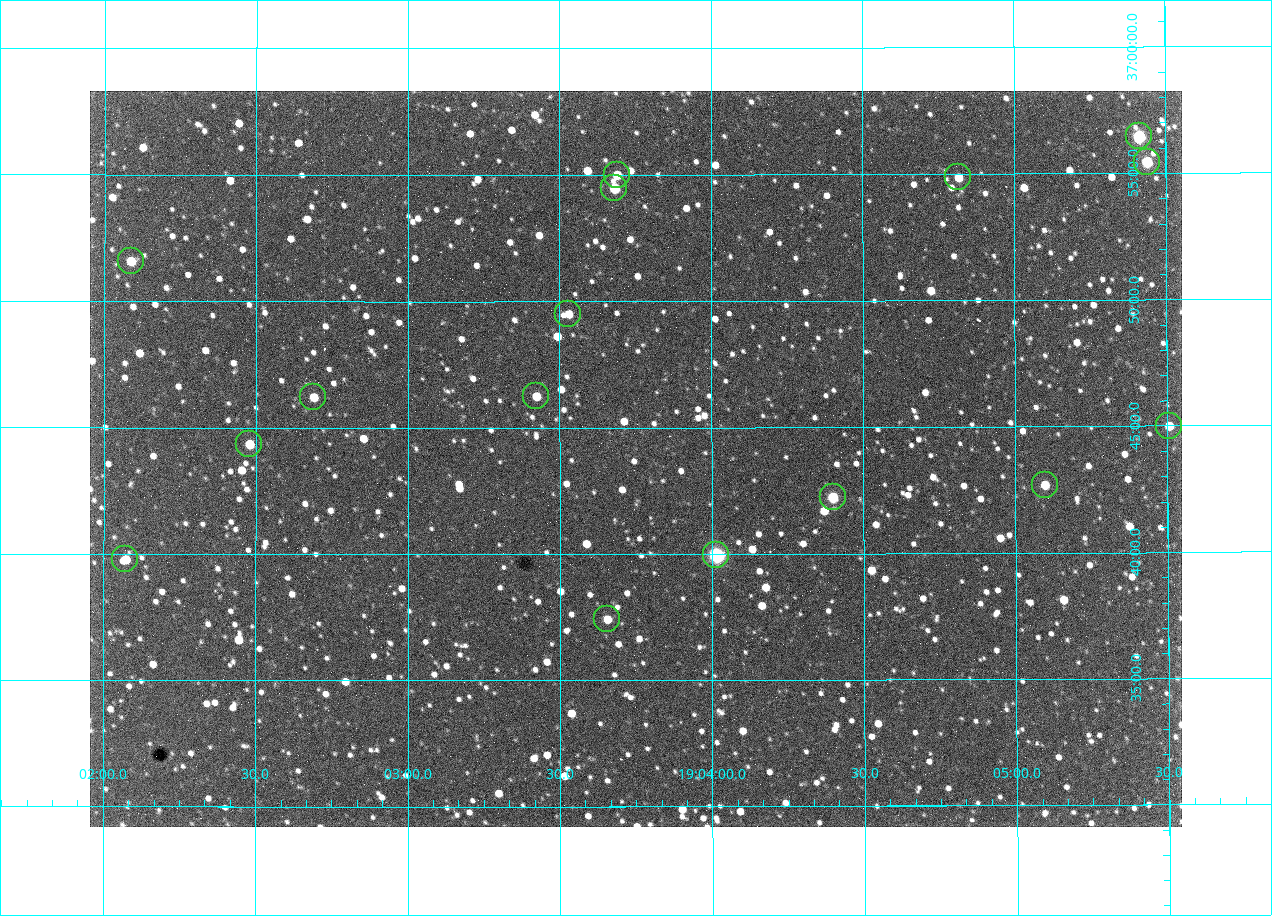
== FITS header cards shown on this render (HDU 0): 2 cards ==
NAXIS1  =                 1092 /fastest changing axis
NAXIS2  =                  736 /next to fastest changing axis

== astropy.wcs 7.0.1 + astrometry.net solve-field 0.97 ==
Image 1092 x 736 px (HDU 0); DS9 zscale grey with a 90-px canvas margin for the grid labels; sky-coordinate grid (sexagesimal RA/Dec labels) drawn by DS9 from the SOLVED WCS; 16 Tycho-2 reference stars matched to detected sources circled (green)
Header WCS: none
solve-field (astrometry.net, Tycho-2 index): SOLVED blind (the file carries no WCS)
Solved WCS: RA---TAN-SIP/DEC--TAN-SIP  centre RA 19:03:45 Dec +36:44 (285.94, +36.73 deg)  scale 2.37 arcsec/px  FOV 43.2' x 29.1'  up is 0 deg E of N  parity flipped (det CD > 0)
(file carries no celestial WCS; the grid is the blind solution)
Tycho-2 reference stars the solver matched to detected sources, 16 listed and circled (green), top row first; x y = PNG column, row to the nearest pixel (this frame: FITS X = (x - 90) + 1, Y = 736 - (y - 91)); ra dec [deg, ICRS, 3 dp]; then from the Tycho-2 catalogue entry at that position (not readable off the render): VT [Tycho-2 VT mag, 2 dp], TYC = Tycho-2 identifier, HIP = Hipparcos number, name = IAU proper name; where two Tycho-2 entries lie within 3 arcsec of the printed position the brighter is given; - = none
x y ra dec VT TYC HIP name
1139 136 286.353 +36.941 8.32 2652-644-1 93748 -
1147 162 286.360 +36.924 9.83 2652-14-1 - -
617 175 285.922 +36.917 10.48 2652-1249-1 - -
958 177 286.204 +36.915 10.94 2652-350-1 - -
614 188 285.920 +36.908 9.57 2652-218-1 - -
131 261 285.522 +36.860 10.88 2651-1921-1 - -
568 314 285.882 +36.825 10.95 2652-329-1 - -
536 396 285.856 +36.771 11.11 2652-1253-1 - -
313 397 285.672 +36.770 11.14 2651-2527-1 - -
1169 426 286.377 +36.750 10.72 2652-110-1 - -
249 444 285.620 +36.739 11.03 2651-1906-1 - -
1045 485 286.274 +36.711 10.88 2652-1070-1 - -
833 497 286.100 +36.704 10.14 2652-1649-1 - -
716 555 286.004 +36.666 8.52 2652-1368-1 - -
125 559 285.518 +36.663 10.71 2651-2245-1 - -
607 619 285.914 +36.624 11.11 2652-845-1 - -